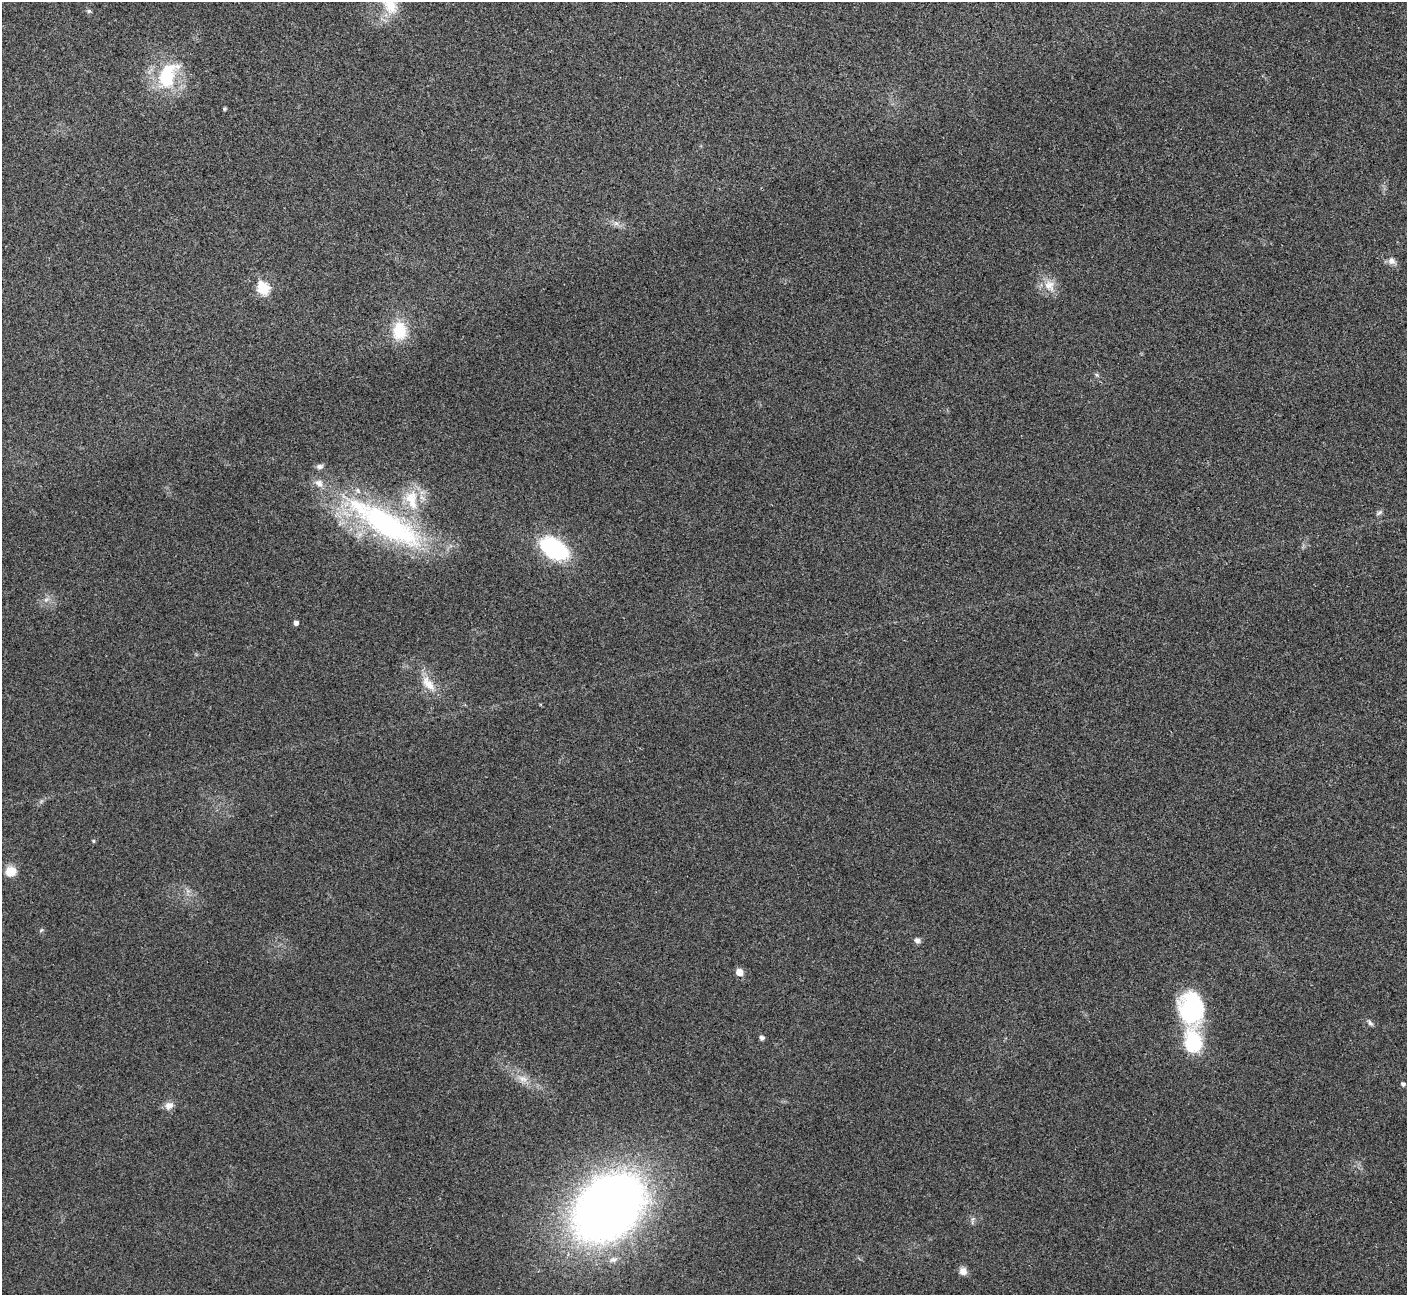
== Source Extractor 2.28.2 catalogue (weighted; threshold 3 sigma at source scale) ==
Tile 10 of 4 x 4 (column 2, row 3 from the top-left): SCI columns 1411-2815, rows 1453-2745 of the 5634 x 5622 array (HDU 1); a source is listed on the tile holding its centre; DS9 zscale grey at full resolution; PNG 1409 x 1297 px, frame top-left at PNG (2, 2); no overlay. Shown black and unused: <1% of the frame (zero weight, under 3 of 4 exposures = <1% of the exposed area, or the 3 px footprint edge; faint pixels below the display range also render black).
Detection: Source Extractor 2.28.2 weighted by HDU 2 'WHT'; one run over the whole footprint, this tile lists its part. Background 0.0537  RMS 0.0067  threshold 0.0302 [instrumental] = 3 sigma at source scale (4.5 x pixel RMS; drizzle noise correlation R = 1.50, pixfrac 1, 0.05/0.05 arcsec/px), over >= 5 px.
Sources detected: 34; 4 inside a brighter listed object's ellipse — not listed separately; the other 30 listed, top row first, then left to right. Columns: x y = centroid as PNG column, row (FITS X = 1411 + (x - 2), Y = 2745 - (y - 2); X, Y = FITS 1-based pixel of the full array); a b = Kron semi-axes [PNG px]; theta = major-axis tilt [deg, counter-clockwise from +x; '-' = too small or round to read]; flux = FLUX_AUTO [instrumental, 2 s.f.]
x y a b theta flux
390 4 28 16 -65 17
89 11 6 5 - 1.1
167 76 31 18 66 37
224 109 5 4 - 0.92
616 223 7 5 0 2
1392 261 10 9 - 3.4
1049 286 19 14 -57 9
263 288 7 6 - 47
399 331 18 14 88 22
1096 374 6 4 -20 0.95
411 499 31 18 -78 25
1379 512 8 5 33 1.5
388 525 108 34 -31 150
554 549 19 11 -30 110
46 599 7 4 20 1.5
296 623 4 4 - 2.7
428 684 26 11 -52 11
93 841 4 4 - 0.76
11 871 11 10 - 9.4
917 940 8 6 -23 2.2
739 972 6 5 - 8.5
1191 1008 43 30 -83 60
1370 1023 9 6 -45 1.6
762 1038 5 5 - 2.3
523 1079 14 7 -25 5.3
1403 1084 5 4 - 1.9
169 1105 12 10 23 4.4
608 1208 61 44 43 610
613 1260 10 7 12 2.8
963 1271 10 9 - 4
Isophote crosses this tile's border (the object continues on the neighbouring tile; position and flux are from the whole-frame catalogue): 1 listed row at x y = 390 4